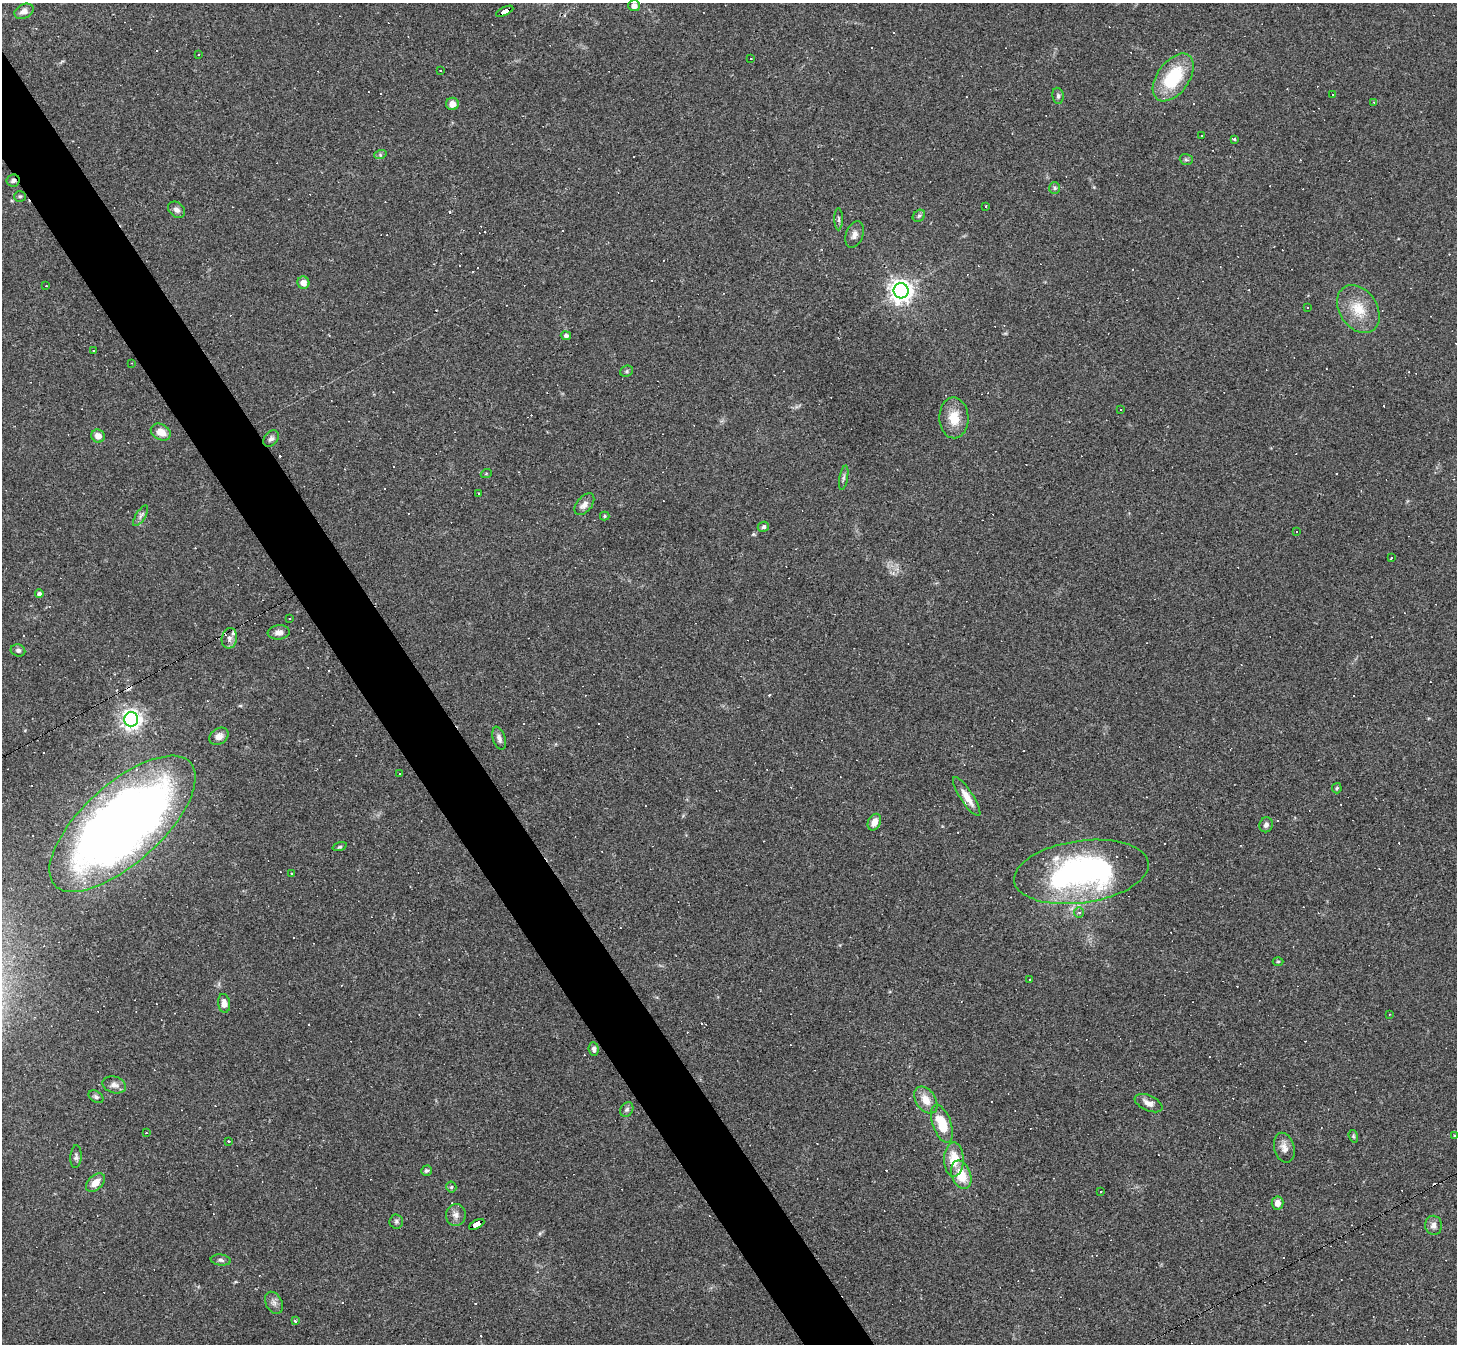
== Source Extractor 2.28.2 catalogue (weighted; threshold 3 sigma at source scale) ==
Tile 11 of 4 x 4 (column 3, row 3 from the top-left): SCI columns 2910-4364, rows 1632-2973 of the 5818 x 5809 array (HDU 1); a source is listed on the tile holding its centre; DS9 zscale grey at full resolution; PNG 1459 x 1346 px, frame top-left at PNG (2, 3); each listed source drawn as its Kron ellipse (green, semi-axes under 4 px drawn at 4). Shown black and unused: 5% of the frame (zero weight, under 2 of 3 exposures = <1% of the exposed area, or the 3 px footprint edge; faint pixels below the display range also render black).
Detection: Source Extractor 2.28.2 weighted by HDU 2 'WHT'; one run over the whole footprint, this tile lists its part. Background 0.0487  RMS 0.0051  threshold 0.0227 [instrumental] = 3 sigma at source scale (4.5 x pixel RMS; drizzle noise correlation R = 1.50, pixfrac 1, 0.05/0.05 arcsec/px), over >= 5 px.
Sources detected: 184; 84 cosmic-ray / hot-pixel residue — neither listed nor drawn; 5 inside a brighter listed object's ellipse — not listed separately; the other 95 listed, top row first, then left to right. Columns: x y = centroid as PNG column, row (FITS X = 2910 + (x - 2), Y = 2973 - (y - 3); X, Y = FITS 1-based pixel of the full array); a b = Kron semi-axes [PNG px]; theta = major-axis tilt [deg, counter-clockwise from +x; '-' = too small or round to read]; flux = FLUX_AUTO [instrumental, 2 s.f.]
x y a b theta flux
634 6 6 5 - 2.5
24 11 10 7 27 2.8
505 11 9 4 25 170
198 54 2 2 - 0.36
751 58 3 2 - 0.29
440 71 3 3 - 1.8
1173 77 27 16 54 28
1333 95 3 3 - 6.8
1058 96 8 5 -81 1.2
1374 102 4 3 - 0.69
452 104 6 6 - 3.9
1201 135 3 2 - 0.54
1234 139 4 3 - 0.77
380 155 6 4 18 0.81
1186 160 6 5 - 1
13 180 6 6 - 1.5
1055 188 6 5 - 0.89
20 196 6 5 - 0.83
986 206 3 2 - 0.57
177 210 9 7 -39 2
919 216 7 5 43 1.1
839 219 11 4 -90 1
854 235 14 8 69 2.7
303 283 6 6 - 3.6
46 286 2 2 - 0.37
901 291 7 7 - 430
1307 307 2 2 - 0.38
1358 309 26 19 -56 13
566 336 5 4 - 1.4
93 350 3 3 - 0.78
132 363 2 2 - 0.38
626 371 7 5 22 0.91
1121 409 3 2 - 0.37
954 418 20 14 -88 9.5
161 432 10 7 -28 5.8
98 436 7 6 - 3.7
271 439 9 6 49 1.6
486 474 5 3 - 0.43
844 478 12 3 80 1.2
479 494 3 2 - 0.73
584 504 13 7 50 3.2
141 516 12 4 58 1.7
605 516 5 4 - 0.64
763 527 6 5 - 1.1
1296 531 3 3 - 0.88
1391 558 3 3 - 2.2
39 594 4 4 - 1.5
289 619 3 2 - 0.8
279 632 11 7 6 2.4
229 638 10 7 79 2.7
18 650 7 6 - 1.2
131 719 7 7 - 280
219 736 10 8 37 3.2
499 738 12 6 -74 2.3
400 773 3 2 - 0.4
1337 788 5 4 - 0.62
967 796 23 6 -57 5.7
874 822 9 6 64 4.4
122 824 92 39 42 500
1266 825 7 6 - 1.7
340 847 7 3 19 0.81
1081 872 68 31 8 140
292 874 3 3 - 0.92
1079 912 5 4 - 1.2
1278 961 5 3 - 0.5
1029 979 3 3 - 1.9
224 1003 9 6 -82 3.4
1390 1014 3 2 - 0.32
594 1049 7 5 -84 1.6
114 1085 12 8 -16 2.7
96 1097 8 5 -32 1.2
926 1100 15 9 -56 6.3
1148 1103 15 7 -24 3.8
627 1109 8 6 57 1.3
942 1124 20 9 -70 15
146 1133 3 2 - 0.34
1455 1135 4 3 - 0.75
1353 1136 6 4 -72 0.72
229 1141 3 2 - 0.78
1284 1148 15 10 -75 3.7
76 1157 11 5 87 1.4
954 1160 17 9 89 11
426 1171 5 5 - 0.94
961 1175 14 9 -70 11
95 1183 11 7 43 4.7
451 1187 5 5 - 0.7
1101 1192 3 2 - 0.42
1278 1203 6 6 - 3.4
456 1215 11 10 - 2.8
396 1221 7 6 - 1.1
477 1224 8 4 28 69
1434 1225 9 8 - 2.6
221 1260 10 5 -7 1.3
274 1303 11 8 -62 2.3
295 1321 4 3 - 0.79
Overlapping masked pixels (flux is a lower limit): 4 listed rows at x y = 505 11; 13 180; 122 824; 477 1224